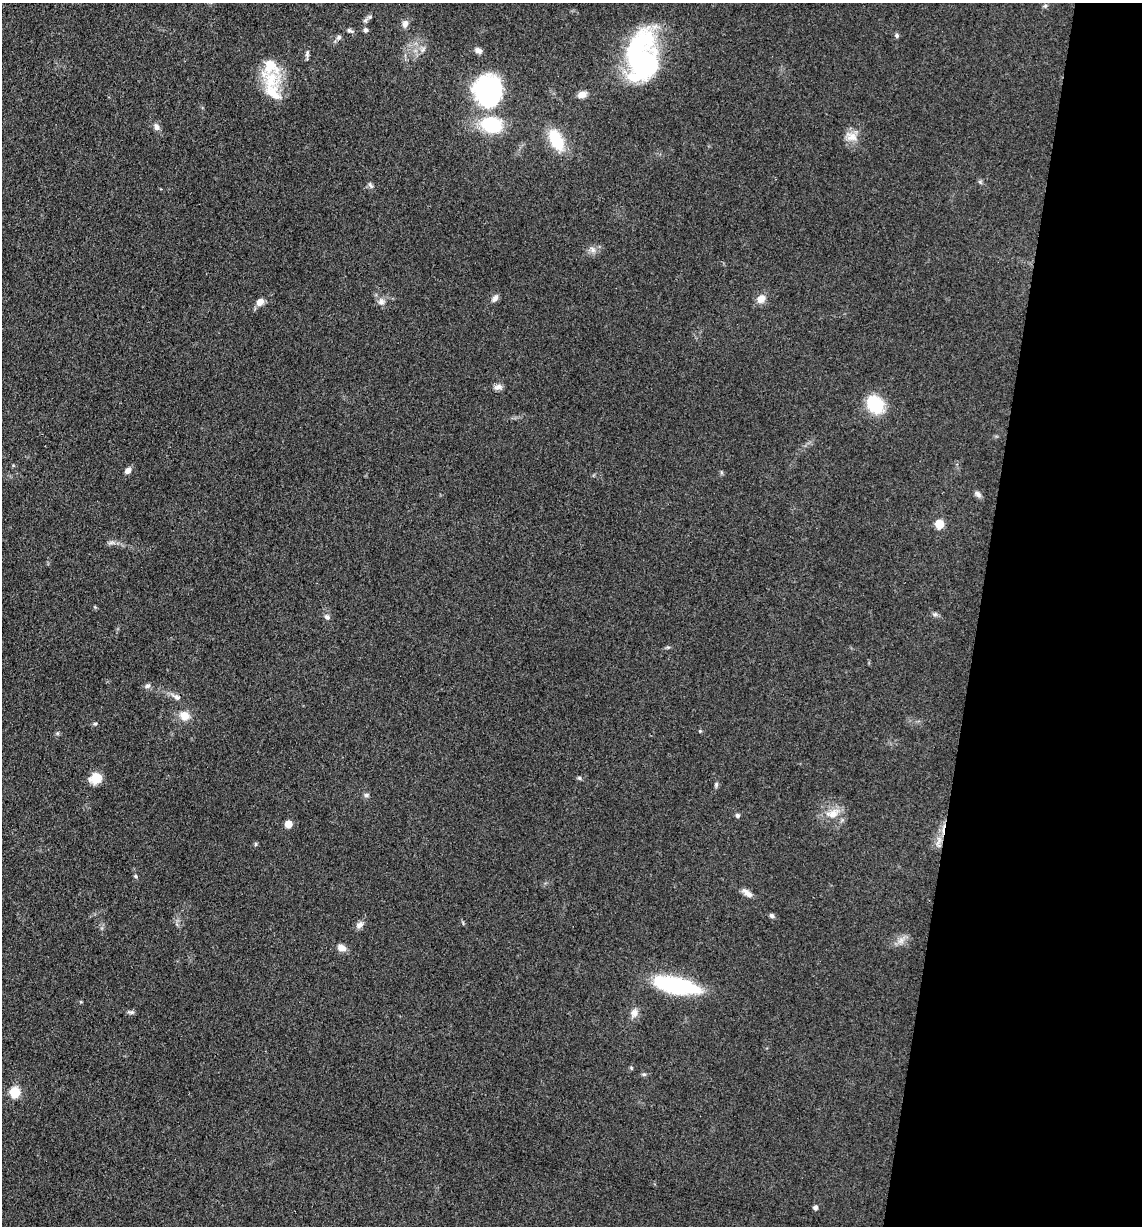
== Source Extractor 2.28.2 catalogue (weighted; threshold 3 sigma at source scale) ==
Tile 8 of 4 x 4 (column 4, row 2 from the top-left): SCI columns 3666-4805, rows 2456-3679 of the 4932 x 4909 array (HDU 1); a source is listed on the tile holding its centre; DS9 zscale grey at full resolution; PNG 1144 x 1228 px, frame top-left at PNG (2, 3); no overlay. Shown black and unused: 14% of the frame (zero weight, under 3 of 4 exposures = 1% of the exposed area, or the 3 px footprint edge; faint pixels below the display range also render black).
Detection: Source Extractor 2.28.2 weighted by HDU 2 'WHT'; one run over the whole footprint, this tile lists its part. Background 0.103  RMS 0.0072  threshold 0.0324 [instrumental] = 3 sigma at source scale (4.5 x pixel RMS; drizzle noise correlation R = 1.50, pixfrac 1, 0.05/0.05 arcsec/px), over >= 5 px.
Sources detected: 63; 2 inside a brighter object's white glare — not listed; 2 inside a brighter listed object's ellipse — not listed separately; the other 59 listed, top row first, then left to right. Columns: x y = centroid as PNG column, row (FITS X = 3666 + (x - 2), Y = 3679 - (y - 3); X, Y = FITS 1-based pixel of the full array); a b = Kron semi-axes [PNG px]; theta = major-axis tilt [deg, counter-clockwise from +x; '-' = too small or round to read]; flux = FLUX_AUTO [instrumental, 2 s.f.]
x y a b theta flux
1045 6 6 5 - 1.2
370 17 6 5 - 1.7
405 24 10 7 78 3.5
365 30 6 5 - 1.8
350 31 12 5 -25 1.9
897 35 6 5 - 1.4
339 37 7 6 - 1.9
423 50 7 4 2 1.7
478 51 8 6 -33 3.3
307 54 10 5 84 1.8
640 60 51 34 69 110
271 67 35 29 -75 25
488 91 29 25 -83 120
582 94 10 7 12 5.2
491 125 16 12 -16 52
156 127 9 6 -69 3.4
851 137 17 13 -12 8
556 140 17 9 -67 38
980 182 7 4 -45 1.3
370 185 10 5 -54 1.8
593 250 9 6 -60 3
495 298 9 6 55 3.1
761 299 10 8 53 6.7
381 301 9 9 - 3.6
260 302 8 7 - 5.6
498 387 12 7 -1 3
875 404 16 13 -52 35
128 471 8 6 47 3.6
978 494 10 6 -42 2.5
939 524 5 5 - 28
111 543 7 4 19 1.7
935 614 8 5 -5 1.7
327 617 8 6 -30 2
148 686 8 6 36 2
176 697 15 7 -28 3.9
184 716 14 11 -24 7.8
95 724 5 4 - 1
700 731 5 4 - 0.79
95 778 14 12 30 9.8
579 778 6 5 - 1.2
716 784 7 5 71 1.4
366 795 7 5 15 1.7
832 813 22 12 11 11
737 815 5 5 - 1.9
288 824 5 5 - 12
938 841 17 6 71 5.4
256 844 6 4 89 0.94
136 876 6 4 -56 1.1
747 893 15 6 -37 4.4
772 916 7 5 -32 1.8
360 925 11 8 29 3.2
901 940 9 6 18 3.7
341 948 10 8 -22 5
676 985 49 16 -12 64
131 1012 10 5 -7 1.7
634 1013 11 9 81 4.6
644 1074 6 4 0 1.1
15 1092 6 6 - 51
815 1208 5 4 - 2.4
Overlapping masked pixels (flux is a lower limit): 1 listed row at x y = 938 841